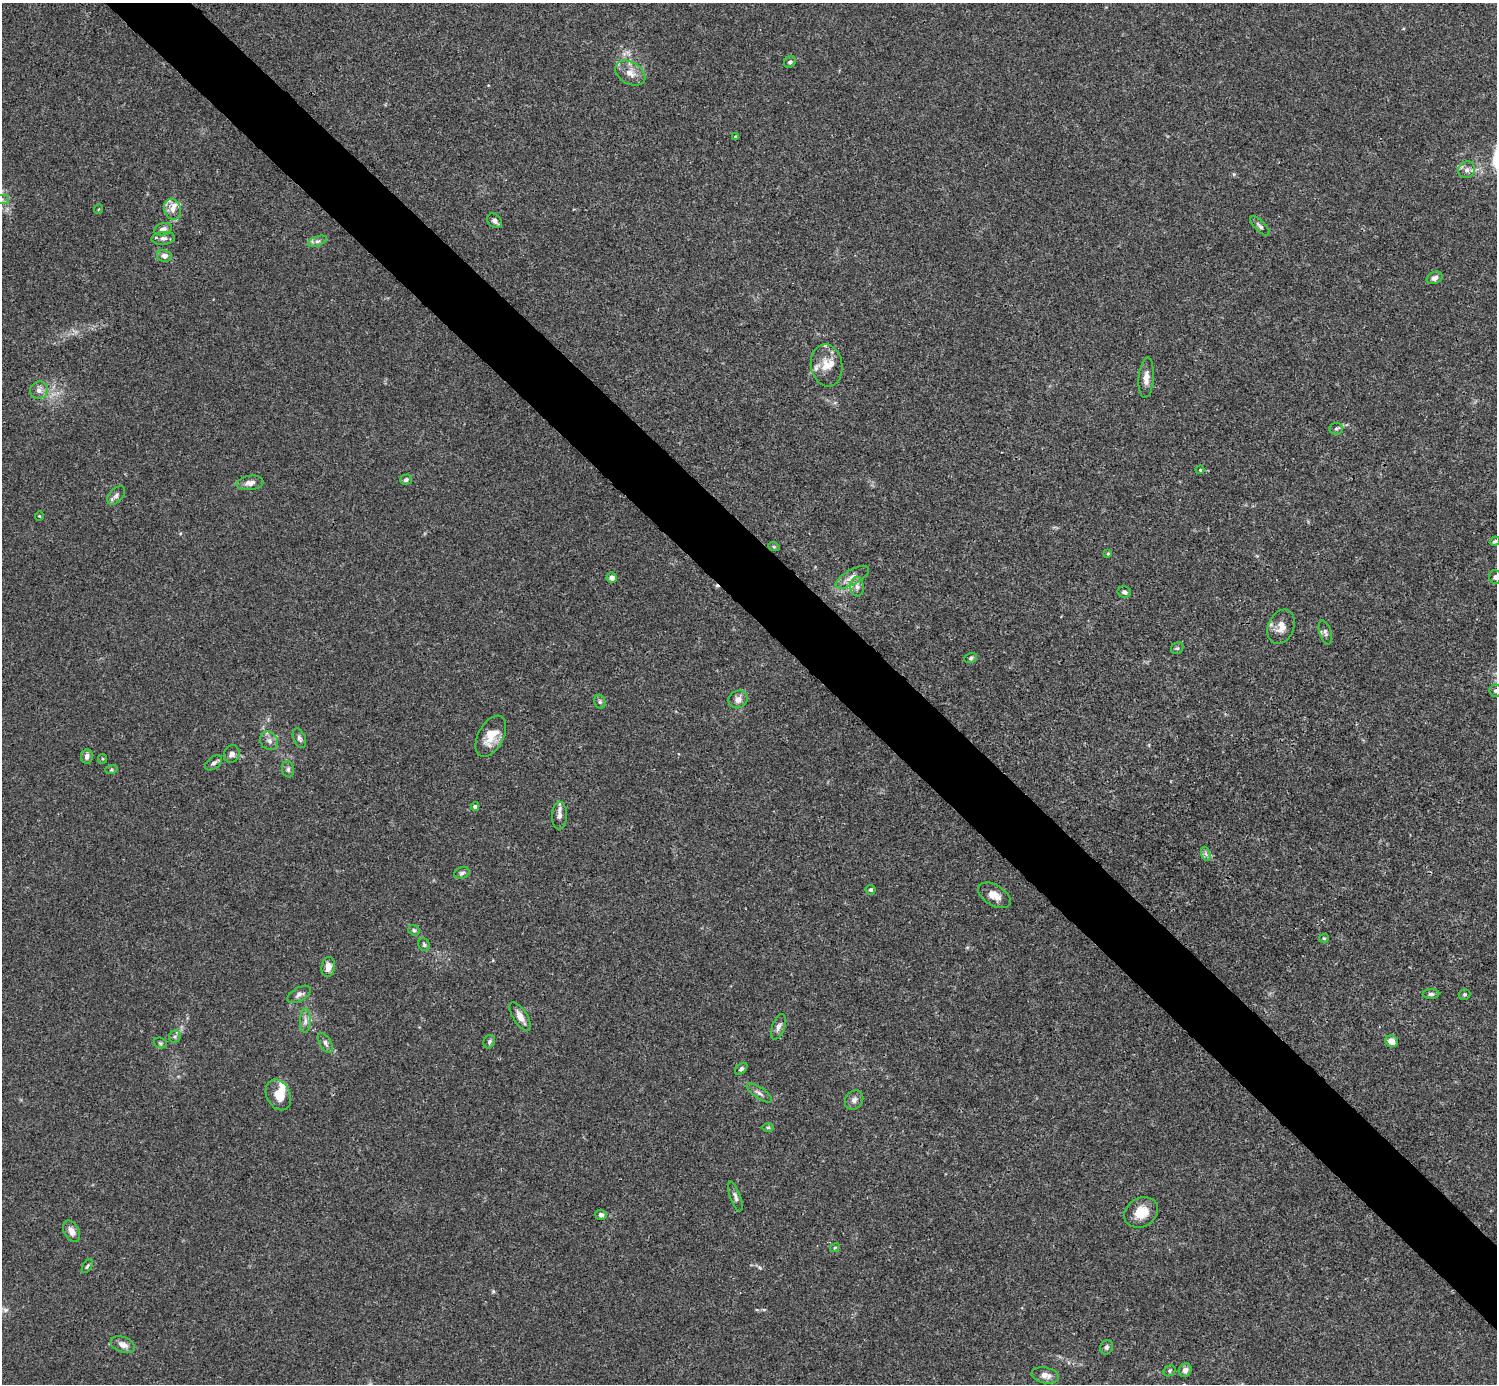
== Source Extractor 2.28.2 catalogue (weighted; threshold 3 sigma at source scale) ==
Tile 6 of 4 x 4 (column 2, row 2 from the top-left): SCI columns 1496-2990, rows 2920-4301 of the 5982 x 5981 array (HDU 1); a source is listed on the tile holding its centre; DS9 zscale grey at full resolution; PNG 1499 x 1386 px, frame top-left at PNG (2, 3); each listed source drawn as its Kron ellipse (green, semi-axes under 4 px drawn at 4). Shown black and unused: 5% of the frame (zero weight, under 3 of 4 exposures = <1% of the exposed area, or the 3 px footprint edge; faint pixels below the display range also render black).
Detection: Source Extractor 2.28.2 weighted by HDU 2 'WHT'; one run over the whole footprint, this tile lists its part. Background 0.0165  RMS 0.0022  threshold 0.00978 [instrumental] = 3 sigma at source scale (4.5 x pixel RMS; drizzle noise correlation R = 1.50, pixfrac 1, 0.05/0.05 arcsec/px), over >= 5 px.
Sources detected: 93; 1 cosmic-ray / hot-pixel residue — neither listed nor drawn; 8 inside a brighter listed object's ellipse — not listed separately; the other 84 listed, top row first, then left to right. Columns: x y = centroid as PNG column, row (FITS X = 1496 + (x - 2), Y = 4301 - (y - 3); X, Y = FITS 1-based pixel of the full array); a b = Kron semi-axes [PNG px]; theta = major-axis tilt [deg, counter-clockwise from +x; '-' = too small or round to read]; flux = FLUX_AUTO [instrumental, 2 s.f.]
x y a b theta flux
790 62 6 5 - 0.51
630 73 16 11 -30 2.3
736 137 3 3 - 0.32
1467 170 9 8 - 1
2 199 7 4 0 0.51
99 209 5 3 - 0.18
173 209 11 8 -73 1.5
495 221 8 6 -42 0.73
1260 226 12 5 -45 0.72
163 229 9 6 17 0.89
163 238 11 6 4 0.84
317 241 10 5 20 0.66
164 256 7 6 - 1.2
1434 278 8 6 22 0.93
827 365 21 15 -81 3.7
1146 378 20 7 85 1.7
39 390 9 8 - 1.2
1336 429 7 5 9 0.45
1200 470 4 4 - 0.22
406 480 6 5 - 0.53
250 483 13 7 7 1.4
116 495 11 6 46 0.86
39 516 4 4 - 0.22
1495 541 5 3 - 0.43
774 547 6 3 -18 0.25
1108 554 4 3 - 0.28
852 577 19 7 30 1.7
1495 577 7 6 - 0.66
612 578 5 5 - 1.1
857 587 10 6 -86 0.92
1124 592 7 5 -12 0.67
1281 627 18 13 68 2.5
1325 632 12 6 -74 0.67
1177 648 6 5 - 0.36
971 658 6 5 - 0.38
1495 691 6 6 - 0.43
738 699 10 8 29 1.4
600 702 7 5 -77 0.41
491 736 22 12 62 4
299 738 10 6 -66 0.66
269 741 10 8 -48 1
232 754 9 7 67 0.83
87 756 7 6 - 0.86
103 759 5 4 - 0.23
214 763 10 5 37 0.66
288 769 8 6 -77 0.53
111 770 6 4 18 0.3
475 806 4 3 - 0.62
559 816 14 7 88 1.1
1206 854 7 4 -71 0.52
462 873 8 5 24 0.53
870 890 5 5 - 0.36
994 895 18 10 -31 2.2
414 930 6 5 - 0.41
1324 938 5 4 - 0.26
424 945 6 5 - 0.38
328 967 10 6 82 1.8
299 994 13 6 31 0.92
1431 994 8 5 1 0.51
1464 994 6 5 - 0.35
520 1017 16 7 -58 1.7
305 1021 12 5 88 0.94
778 1027 13 6 70 0.98
175 1037 6 5 - 0.48
1391 1041 6 6 - 1.8
489 1042 7 5 61 0.48
160 1043 6 5 - 0.35
325 1043 11 5 -60 0.79
741 1069 7 4 41 0.5
759 1093 15 5 -34 0.91
278 1095 16 12 -65 3.6
854 1100 10 8 50 1
768 1127 6 4 0 0.3
735 1196 16 5 -70 0.78
1141 1212 18 14 31 3.9
601 1215 6 5 - 0.6
72 1231 11 7 -59 1.5
835 1248 5 3 - 0.22
87 1266 8 4 57 0.37
123 1345 12 7 -22 1.4
1106 1347 7 6 - 0.6
1185 1370 7 6 - 1.1
1169 1371 6 5 - 0.34
1045 1375 14 8 -11 1.7
Isophote crosses this tile's border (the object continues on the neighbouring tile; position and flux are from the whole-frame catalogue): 4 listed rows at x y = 2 199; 1495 541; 1495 577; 1495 691